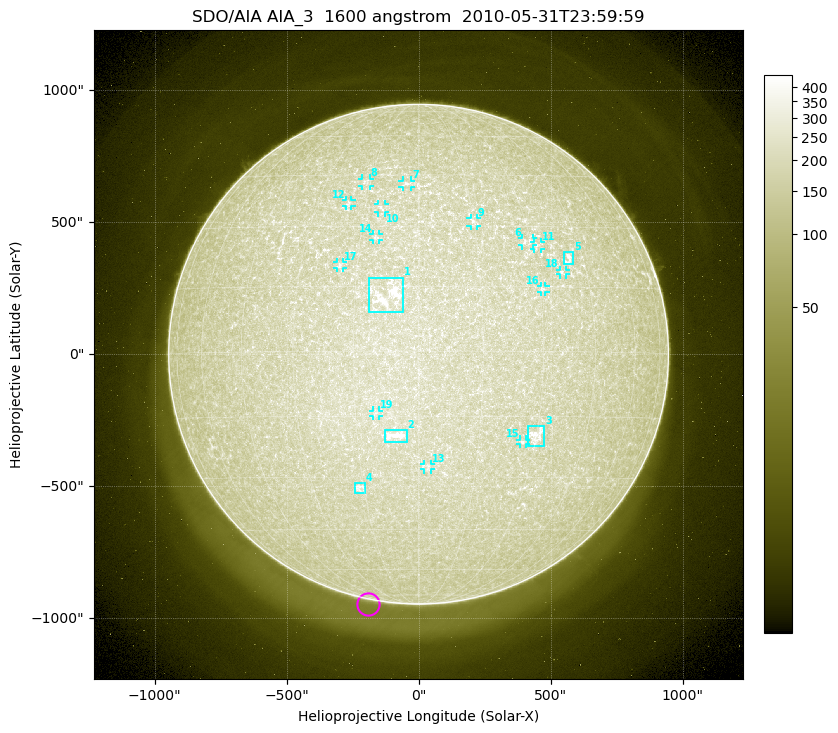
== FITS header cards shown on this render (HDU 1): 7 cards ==
TELESCOP= 'SDO/AIA'
INSTRUME= 'AIA_3'
WAVELNTH=                 1600
WAVEUNIT= 'angstrom'
DATE-OBS= '2010-05-31T23:59:59.12'
CTYPE1  = 'HPLN-TAN'
CTYPE2  = 'HPLT-TAN'

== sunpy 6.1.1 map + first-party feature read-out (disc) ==
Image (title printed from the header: SDO/AIA AIA_3  1600 angstrom  2010-05-31T23:59:59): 1024 x 1024 px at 2.4 arcsec/px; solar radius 946 arcsec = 394 px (full disc in frame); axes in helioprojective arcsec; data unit not stated in the header (colour bar unlabelled)
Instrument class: DISC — disc imager (sunpy class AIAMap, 1600 A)
Bright regions (active regions / flare kernels): reference = the median radial profile (limb darkening/brightening removed); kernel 9 px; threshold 5 sigma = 73.9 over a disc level ~195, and >= 1.15x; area >= 12 px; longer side >= 9 px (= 22 arcsec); searched inside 0.97 R_sun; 19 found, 19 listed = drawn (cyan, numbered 1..; 14 of them under ~33 arcsec drawn as corner ticks so the feature stays visible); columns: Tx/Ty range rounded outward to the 5 arcsec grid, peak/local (2 s.f.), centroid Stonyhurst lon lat
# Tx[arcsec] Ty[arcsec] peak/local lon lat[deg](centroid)
1 -190..-60 155..290 2.4 -7 +13
2 -130..-45 -330..-285 2.6 -6 -20
3 410..475 -350..-270 2.1 +30 -20
4 -245..-205 -525..-490 2.1 -16 -33
5 550..585 340..390 1.9 +40 +22
6 390..435 410..440 1.6 +29 +26
7 -60..-25 630..660 1.7 -4 +42
8 -215..-185 635..665 1.8 -16 +43
9 195..220 485..515 1.6 +15 +31
10 -155..-125 535..570 1.6 -10 +35
11 440..465 395..425 1.6 +32 +25
12 -275..-255 560..585 1.6 -20 +36
13 20..45 -440..-415 1.5 +2 -27
14 -175..-150 430..455 1.5 -11 +27
15 385..405 -340..-325 1.6 +27 -21
16 460..480 235..260 1.5 +31 +14
17 -310..-285 325..350 1.5 -19 +20
18 535..560 300..320 1.5 +37 +19
19 -175..-150 -235..-210 1.4 -10 -14
Off-limb structures (1.02-1.3 R_sun): pedestal 0.125 subtracted; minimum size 162 px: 1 found; the strongest spans PA ~90..250 deg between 1.02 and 1.3 R_sun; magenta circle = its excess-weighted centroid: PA ~170 deg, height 1.02 R_sun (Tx ~-190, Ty ~-945 arcsec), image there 3.7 x the reference